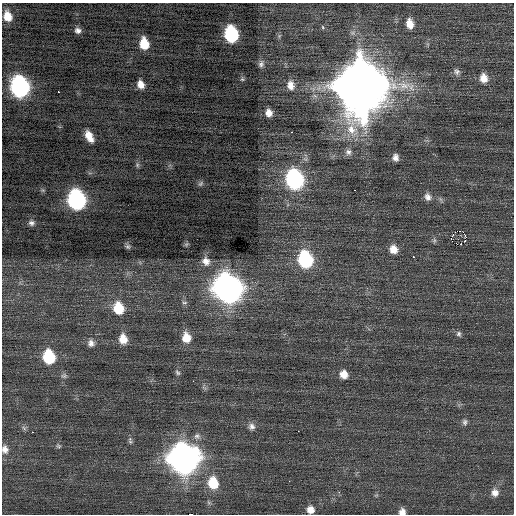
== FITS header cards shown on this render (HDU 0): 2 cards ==
NAXIS1  =                  512 / Axis length
NAXIS2  =                  512 / Axis length

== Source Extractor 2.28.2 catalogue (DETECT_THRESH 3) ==
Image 512 x 512 px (HDU 0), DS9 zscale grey, 1 PNG px = 1 image px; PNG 516 x 516 px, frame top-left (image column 1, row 512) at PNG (2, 3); no overlay
Background 0.0669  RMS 0.77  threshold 2.32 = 3 sigma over >= 5 px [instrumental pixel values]
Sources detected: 68; all 68 listed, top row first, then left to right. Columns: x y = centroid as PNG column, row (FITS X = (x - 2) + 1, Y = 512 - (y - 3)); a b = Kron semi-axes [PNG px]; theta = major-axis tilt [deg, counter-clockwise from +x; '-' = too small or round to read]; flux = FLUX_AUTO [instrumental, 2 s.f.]
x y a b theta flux
7 16 10 8 -72 730
410 24 11 8 -78 600
323 27 5 3 - 55
78 30 7 6 - 210
231 34 11 9 -80 5800
279 36 7 4 72 71
144 44 10 7 -79 1100
261 64 9 7 79 180
457 72 10 8 -58 210
484 78 12 10 -76 550
242 79 6 5 - 74
141 84 8 6 -68 420
291 85 11 8 -81 420
361 86 18 16 -81 480000
20 87 13 10 -74 15000
58 92 3 3 - 720
269 113 7 6 - 390
291 132 3 2 - 96
89 135 11 6 -74 850
348 152 9 9 - 230
395 157 7 6 - 250
137 165 7 5 -84 100
295 180 12 10 -75 12000
201 184 8 5 40 110
354 190 3 2 - 240
428 197 10 8 -68 270
77 200 12 10 -78 13000
31 223 8 7 - 180
460 231 2 2 - 150
465 235 3 2 - 580
451 239 3 2 - 170
434 240 7 6 - 110
465 241 4 2 - 42
186 244 7 4 34 63
461 244 3 2 - 100
128 247 7 7 - 110
393 249 10 9 - 540
413 257 3 3 - 740
305 259 12 9 -74 5800
206 261 10 9 - 350
228 288 14 12 -63 57000
184 303 8 4 0 95
118 308 12 9 -75 1500
459 334 8 6 -82 130
186 338 12 9 -82 790
123 339 11 8 -81 670
91 343 9 9 - 270
49 357 11 9 -78 2800
178 373 8 5 -46 110
344 374 9 8 - 500
64 376 8 7 - 140
193 381 2 2 - 23
465 422 9 6 -89 160
251 426 10 9 - 250
24 428 8 5 -45 110
298 431 2 2 - 160
32 432 2 2 - 500
197 436 9 9 - 240
130 441 10 5 -79 120
58 446 7 5 -21 83
5 449 11 8 -82 320
184 459 14 13 - 65000
289 481 2 2 - 37
213 483 12 10 -73 1400
495 493 10 9 - 360
310 510 8 8 - 380
402 512 7 7 - 300
190 514 4 2 - 2300
At the frame edge (FLAGS 8, measured only in part): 3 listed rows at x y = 5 449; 402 512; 190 514